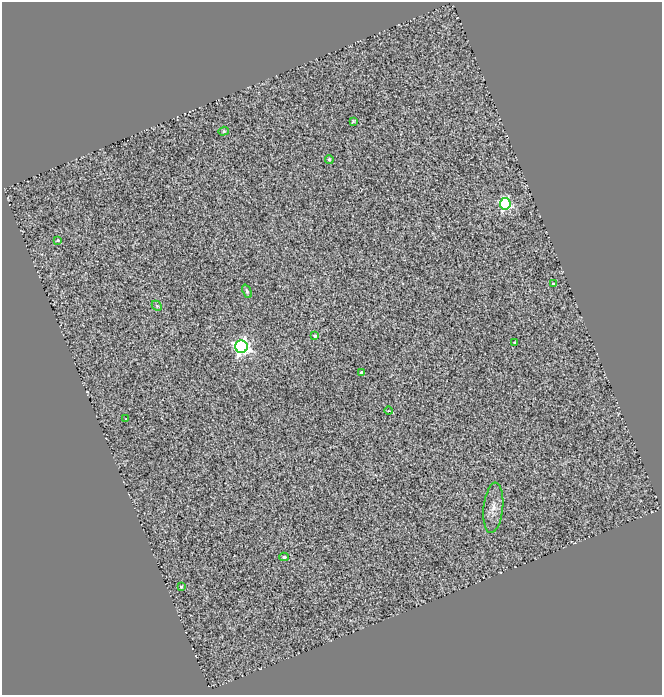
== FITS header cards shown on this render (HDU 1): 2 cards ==
NAXIS1  =                  660
NAXIS2  =                  693

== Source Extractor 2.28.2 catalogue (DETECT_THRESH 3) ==
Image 660 x 693 px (HDU 1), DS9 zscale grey, 1 PNG px = 1 image px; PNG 664 x 697 px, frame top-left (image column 1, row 693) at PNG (2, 2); each listed source drawn as its Kron ellipse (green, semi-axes under 4 px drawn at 4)
Background 0.657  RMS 0.36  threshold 1.07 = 3 sigma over >= 5 px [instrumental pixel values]
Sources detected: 17; all 17 listed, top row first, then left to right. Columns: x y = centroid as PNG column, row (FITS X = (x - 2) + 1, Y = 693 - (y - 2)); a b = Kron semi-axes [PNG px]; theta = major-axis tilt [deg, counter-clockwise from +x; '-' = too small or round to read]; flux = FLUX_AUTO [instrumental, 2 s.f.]
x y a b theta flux
353 121 4 2 - 24
223 131 5 4 - 31
329 159 4 4 - 48
505 204 5 5 - 4600
58 240 4 3 - 42
554 284 4 3 - 32
247 291 7 4 -66 43
157 306 6 4 -44 37
315 336 4 4 - 70
515 342 3 3 - 29
241 347 6 6 - 12000
361 373 4 3 - 110
389 411 4 2 - 17
126 419 3 2 - 19
493 508 25 9 84 250
284 557 4 4 - 74
181 587 4 3 - 44